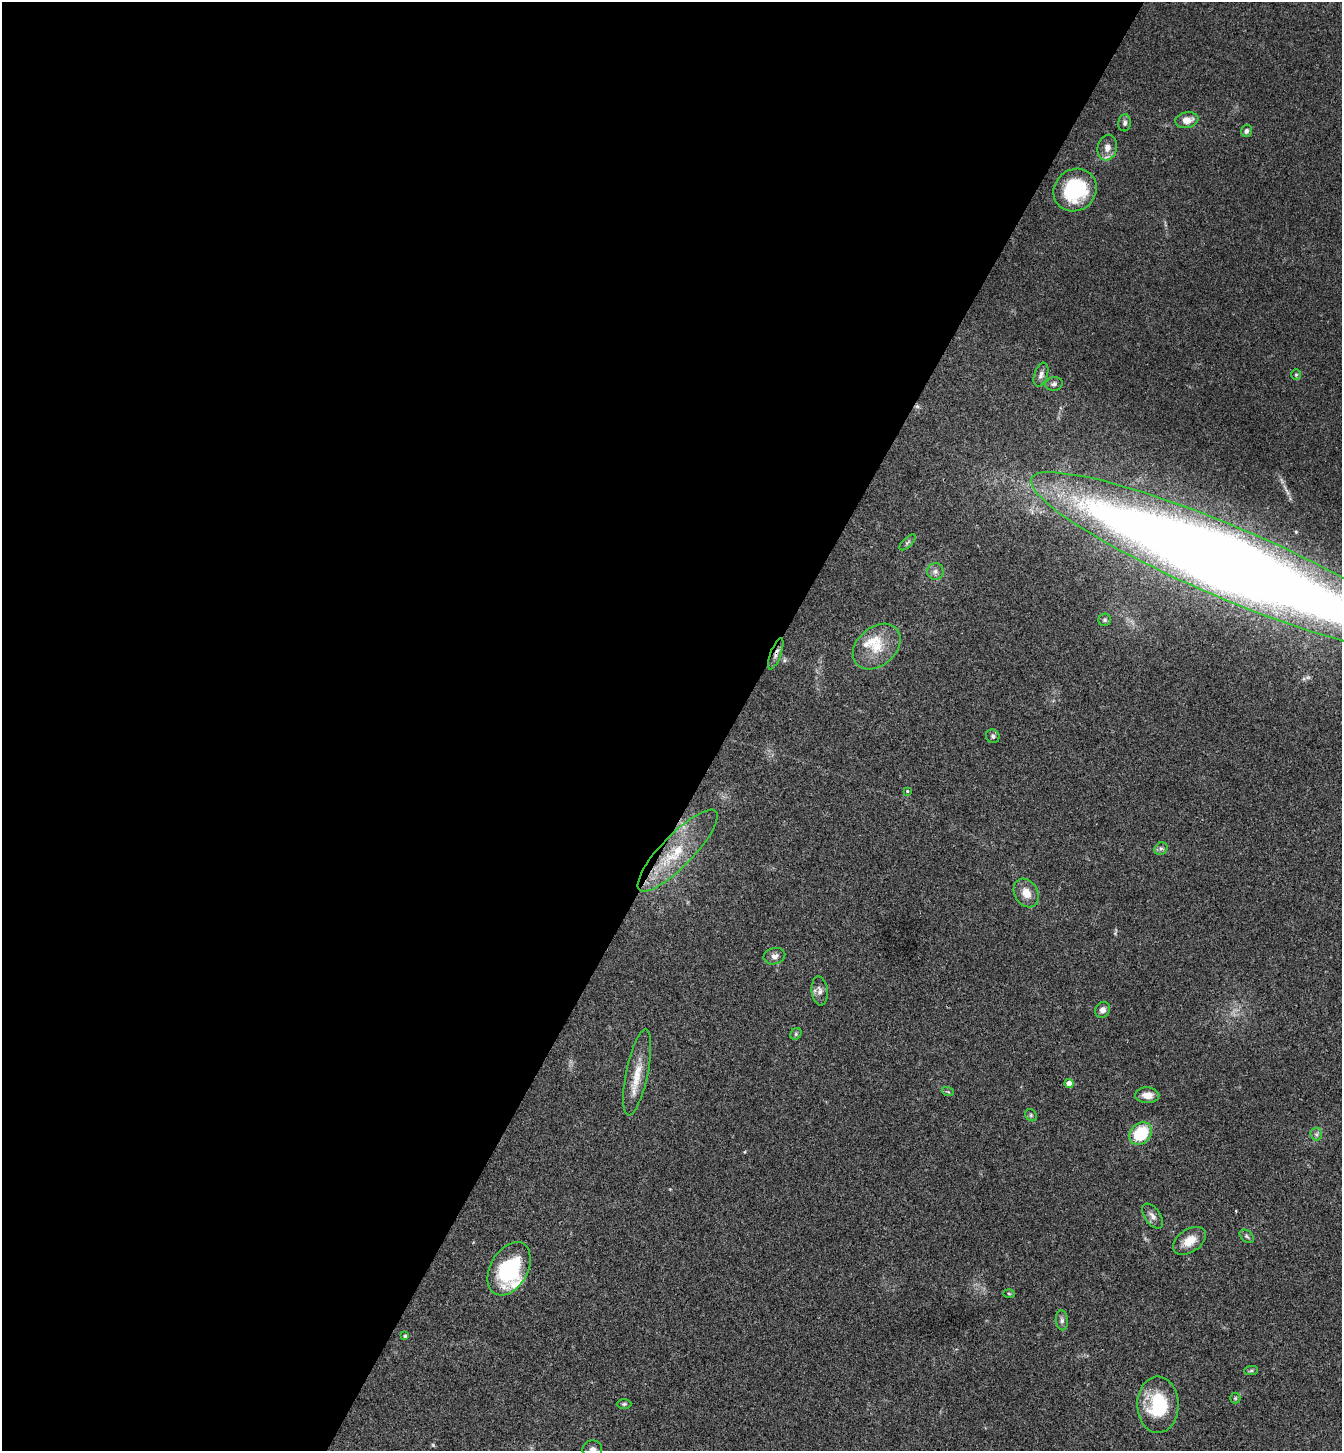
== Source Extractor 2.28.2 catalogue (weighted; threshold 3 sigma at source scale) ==
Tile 5 of 4 x 4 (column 1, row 2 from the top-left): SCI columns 337-1676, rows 2935-4383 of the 5893 x 5870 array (HDU 1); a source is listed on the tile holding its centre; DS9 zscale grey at full resolution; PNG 1344 x 1453 px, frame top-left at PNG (2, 2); each listed source drawn as its Kron ellipse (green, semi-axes under 4 px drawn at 4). Shown black and unused: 55% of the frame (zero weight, under 3 of 4 exposures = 6% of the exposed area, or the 3 px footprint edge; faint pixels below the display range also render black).
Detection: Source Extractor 2.28.2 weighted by HDU 2 'WHT'; one run over the whole footprint, this tile lists its part. Background 0.063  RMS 0.0054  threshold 0.0245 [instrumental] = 3 sigma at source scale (4.5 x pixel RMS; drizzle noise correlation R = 1.50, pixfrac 1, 0.05/0.05 arcsec/px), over >= 5 px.
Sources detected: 46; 2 too faint to see at this stretch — neither listed nor drawn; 2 inside a brighter listed object's ellipse — not listed separately; the other 42 listed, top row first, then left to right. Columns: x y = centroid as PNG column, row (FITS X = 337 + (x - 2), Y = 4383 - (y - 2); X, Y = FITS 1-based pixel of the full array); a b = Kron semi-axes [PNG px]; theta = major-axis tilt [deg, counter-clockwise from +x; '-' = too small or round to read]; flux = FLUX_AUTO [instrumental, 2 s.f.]
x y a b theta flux
1187 120 11 8 11 5.5
1125 123 8 6 86 1.5
1246 131 6 5 - 1.5
1107 148 13 9 77 4.4
1075 190 22 20 41 36
1041 375 12 6 71 2.3
1296 375 5 5 - 0.9
1054 384 9 6 8 1.6
908 542 10 4 44 1.2
1228 562 213 36 -23 1600
935 571 8 8 - 2.5
1105 620 6 6 - 1
877 647 27 19 41 16
776 654 16 5 69 2.6
993 736 7 6 - 1.3
907 791 4 3 - 0.59
1161 849 7 6 - 1.3
678 851 55 16 46 27
1026 893 15 11 -57 7.2
774 956 11 8 14 2.7
820 991 14 8 -84 3.1
1102 1010 8 7 - 2.4
796 1034 6 5 - 0.95
637 1073 44 11 78 12
1069 1084 4 4 - 4.8
948 1092 6 4 -19 0.73
1147 1095 12 7 -3 5.1
1031 1115 6 5 - 0.99
1140 1134 12 10 45 24
1316 1134 6 6 - 1.2
1153 1216 14 8 -54 3.2
1247 1236 8 5 -40 1.1
1189 1241 18 11 35 7.9
509 1269 29 18 60 47
1009 1293 6 3 -2 0.63
1062 1320 10 6 -84 1.8
405 1336 4 4 - 0.86
1251 1371 7 4 1 1
1235 1398 5 5 - 0.68
624 1404 7 5 1 1
1158 1405 28 20 -90 32
592 1449 10 9 - 2.8
Overlapping masked pixels (flux is a lower limit): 3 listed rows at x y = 1228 562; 776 654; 678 851
Isophote crosses this tile's border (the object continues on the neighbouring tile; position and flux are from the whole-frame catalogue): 2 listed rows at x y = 1228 562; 592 1449